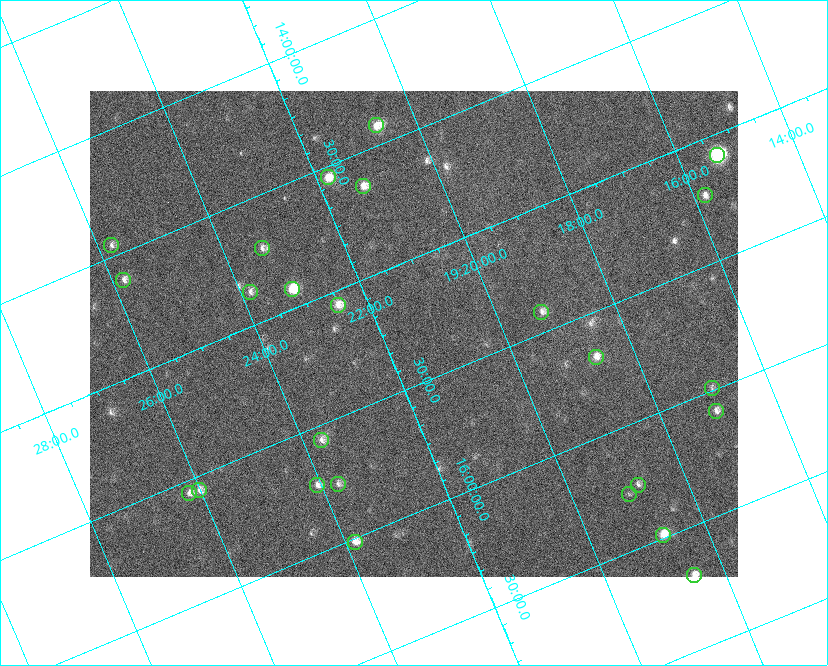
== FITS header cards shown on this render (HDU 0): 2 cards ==
NAXIS1  =                  648 / length of data axis 1
NAXIS2  =                  486 / length of data axis 2

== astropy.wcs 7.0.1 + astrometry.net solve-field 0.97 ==
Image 648 x 486 px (HDU 0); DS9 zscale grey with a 90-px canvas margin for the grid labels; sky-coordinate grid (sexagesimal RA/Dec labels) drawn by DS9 from the SOLVED WCS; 25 Tycho-2 reference stars matched to detected sources circled (green)
Header WCS: none
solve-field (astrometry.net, Tycho-2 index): SOLVED blind (the file carries no WCS)
Solved WCS: RA---TAN-SIP/DEC--TAN-SIP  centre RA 19:21:28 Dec +15:18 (290.37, +15.29 deg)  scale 15.3 arcsec/px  FOV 165.0' x 123.7'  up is -157 deg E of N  parity flipped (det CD > 0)
(file carries no celestial WCS; the grid is the blind solution)
Tycho-2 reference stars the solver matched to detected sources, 25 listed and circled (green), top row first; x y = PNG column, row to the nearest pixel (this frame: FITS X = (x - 90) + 1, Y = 486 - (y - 91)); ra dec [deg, ICRS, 3 dp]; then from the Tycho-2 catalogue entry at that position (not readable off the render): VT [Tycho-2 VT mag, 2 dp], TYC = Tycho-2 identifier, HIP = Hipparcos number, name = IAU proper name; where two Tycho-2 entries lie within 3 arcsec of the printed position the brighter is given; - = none
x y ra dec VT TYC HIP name
376 125 290.170 +14.419 7.86 1054-844-1 95082 -
717 155 288.834 +15.084 5.69 1599-3869-1 94624 -
328 177 290.452 +14.543 7.44 1054-679-1 - -
363 186 290.323 +14.634 7.66 1054-951-1 95132 -
705 195 288.951 +15.222 8.24 1599-3918-1 94665 -
111 245 291.441 +14.452 8.37 1067-789-1 - -
262 248 290.838 +14.713 8.21 1054-205-1 95303 -
123 280 291.451 +14.609 8.24 1067-445-1 95522 -
292 289 290.784 +14.921 6.67 1054-223-1 95287 -
250 292 290.960 +14.864 8.44 1054-411-1 - -
338 305 290.625 +15.059 7.77 1600-2349-1 - -
541 312 289.809 +15.416 8.37 1599-3313-1 94944 -
596 357 289.664 +15.681 7.94 1599-1947-1 94894 -
712 388 289.242 +15.992 8.86 1599-2780-1 - -
716 411 289.265 +16.088 8.20 1599-2332-1 - -
321 440 290.922 +15.560 8.69 1600-1874-1 - -
338 484 290.929 +15.760 8.70 1600-822-1 95334 -
317 485 291.017 +15.730 8.16 1600-168-1 - -
638 485 289.708 +16.250 8.60 1599-1761-1 - -
199 490 291.504 +15.557 8.17 1600-1630-1 95542 -
189 493 291.551 +15.552 8.28 1600-1749-1 95559 -
629 494 289.759 +16.274 9.33 1599-1589-1 - -
663 535 289.688 +16.488 7.07 1599-570-1 94905 -
355 542 290.960 +16.014 7.62 1600-1088-1 95346 -
694 575 289.631 +16.698 7.50 1599-66-1 94884 -